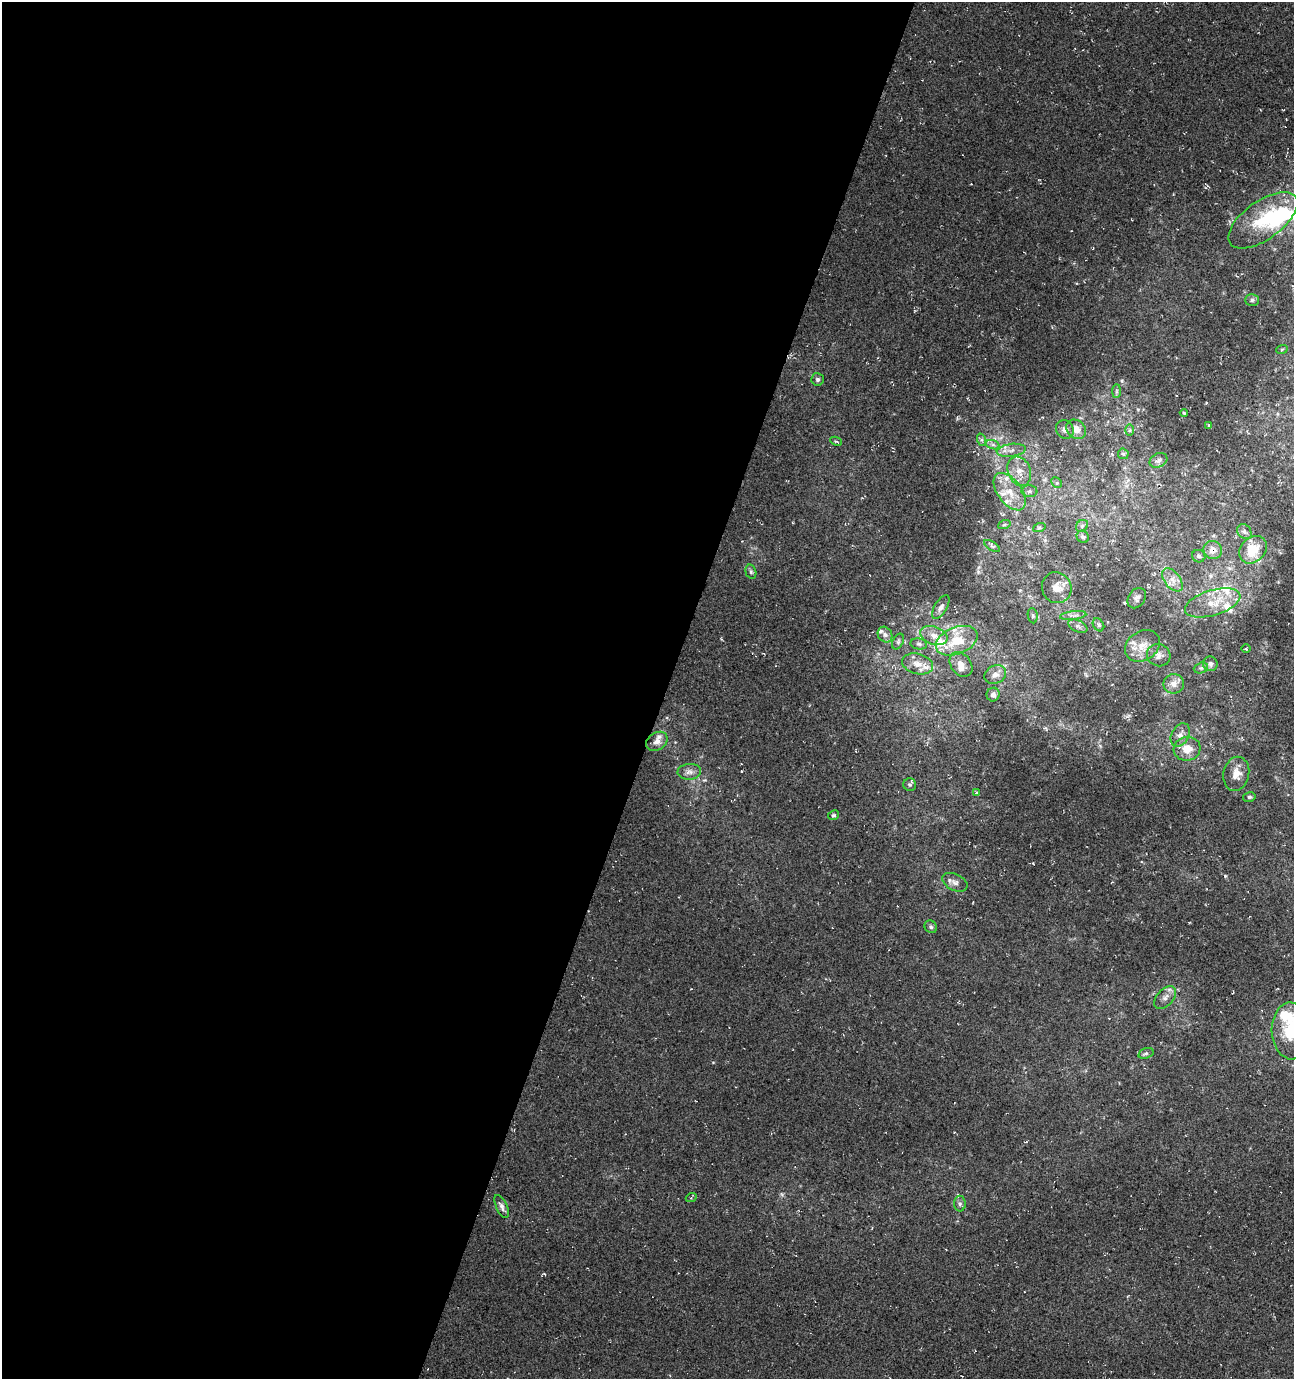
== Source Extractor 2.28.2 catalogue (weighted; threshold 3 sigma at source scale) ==
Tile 5 of 4 x 4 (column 1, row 2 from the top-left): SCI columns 217-1508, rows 2765-4141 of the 5661 x 5522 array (HDU 1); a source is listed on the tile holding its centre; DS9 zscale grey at full resolution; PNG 1296 x 1381 px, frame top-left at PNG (2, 2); each listed source drawn as its Kron ellipse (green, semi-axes under 4 px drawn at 4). Shown black and unused: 51% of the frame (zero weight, under 3 of 4 exposures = <1% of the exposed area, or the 3 px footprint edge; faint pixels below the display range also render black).
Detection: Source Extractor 2.28.2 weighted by HDU 2 'WHT'; one run over the whole footprint, this tile lists its part. Background -0.0179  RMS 0.0061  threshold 0.0274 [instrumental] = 3 sigma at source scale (4.5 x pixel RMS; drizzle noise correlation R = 1.50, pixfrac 1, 0.0396/0.0396 arcsec/px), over >= 5 px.
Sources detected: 90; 3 inside a brighter object's white glare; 2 cosmic-ray / hot-pixel residue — neither listed nor drawn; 14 inside a brighter listed object's ellipse — not listed separately; the other 71 listed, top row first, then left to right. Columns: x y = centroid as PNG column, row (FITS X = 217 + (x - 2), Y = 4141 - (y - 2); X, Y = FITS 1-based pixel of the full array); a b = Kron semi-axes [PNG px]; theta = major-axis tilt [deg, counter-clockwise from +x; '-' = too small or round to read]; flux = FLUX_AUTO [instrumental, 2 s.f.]
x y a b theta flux
1263 220 40 19 36 30
1252 300 7 6 - 1.6
1282 349 6 3 20 0.58
818 379 6 6 - 1.6
1117 391 7 4 89 1.1
1184 413 4 2 - 0.61
1209 425 3 3 - 0.69
1065 429 10 8 -54 3.2
1076 429 10 8 -40 5.6
1130 430 6 4 89 0.98
982 440 6 4 -71 1.3
836 441 6 4 -25 0.85
993 445 7 4 -19 1.6
1011 450 14 6 7 4.4
1123 454 5 5 - 1.2
1158 460 9 7 26 2
1019 471 15 11 -68 7.9
1057 483 6 4 -45 1
1029 491 8 6 1 1.8
1010 492 21 12 -53 12
1004 525 6 4 19 0.88
1082 526 6 5 - 1.5
1039 528 6 4 19 0.91
1244 532 8 6 -52 2
1083 537 6 5 - 1.5
992 546 9 3 -33 1.1
1213 550 9 9 - 4.7
1253 550 15 12 47 15
1199 556 6 6 - 1.9
751 572 7 5 -74 1.2
1172 580 13 7 -51 4.8
1057 588 16 14 -63 7.6
1137 598 11 8 55 2.5
1213 603 28 12 17 14
941 607 13 6 58 2.9
1073 615 13 4 6 2.3
1033 616 8 5 -82 1.1
1098 625 7 5 -57 1.2
1078 626 10 5 -22 2
885 635 8 7 - 2.2
934 635 14 9 -20 6
957 641 22 13 22 17
898 642 8 5 64 1.3
919 644 8 5 -10 1.5
1142 646 18 14 34 8.9
1246 649 4 3 - 0.58
1159 655 12 11 - 3.7
918 664 16 10 -15 6.4
961 664 13 10 -53 5
1210 664 7 7 - 2.1
1201 668 7 5 20 1.3
995 675 11 9 29 3.9
1174 684 10 10 - 4.7
993 695 7 6 - 2.5
1180 735 12 8 61 4.1
657 741 11 8 34 3.4
1187 749 13 12 - 8.9
689 772 12 8 3 3.4
1236 774 17 13 79 6.5
910 785 6 6 - 1.2
976 793 4 2 - 0.51
1249 797 6 5 - 1
834 815 6 4 27 1
955 882 13 8 -26 3.4
931 927 7 6 - 1.4
1165 997 13 8 49 3.9
1291 1031 28 19 -88 27
1146 1053 8 5 18 1.4
691 1198 5 3 - 0.7
960 1204 8 6 89 1.6
502 1206 12 5 -65 2.5
Overlapping masked pixels (flux is a lower limit): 1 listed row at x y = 1213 550
Isophote crosses this tile's border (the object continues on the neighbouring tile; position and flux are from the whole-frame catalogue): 1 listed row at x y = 1291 1031
Unlisted compact peaks at least as high as the median listed source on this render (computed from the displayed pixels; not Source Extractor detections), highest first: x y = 1122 381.